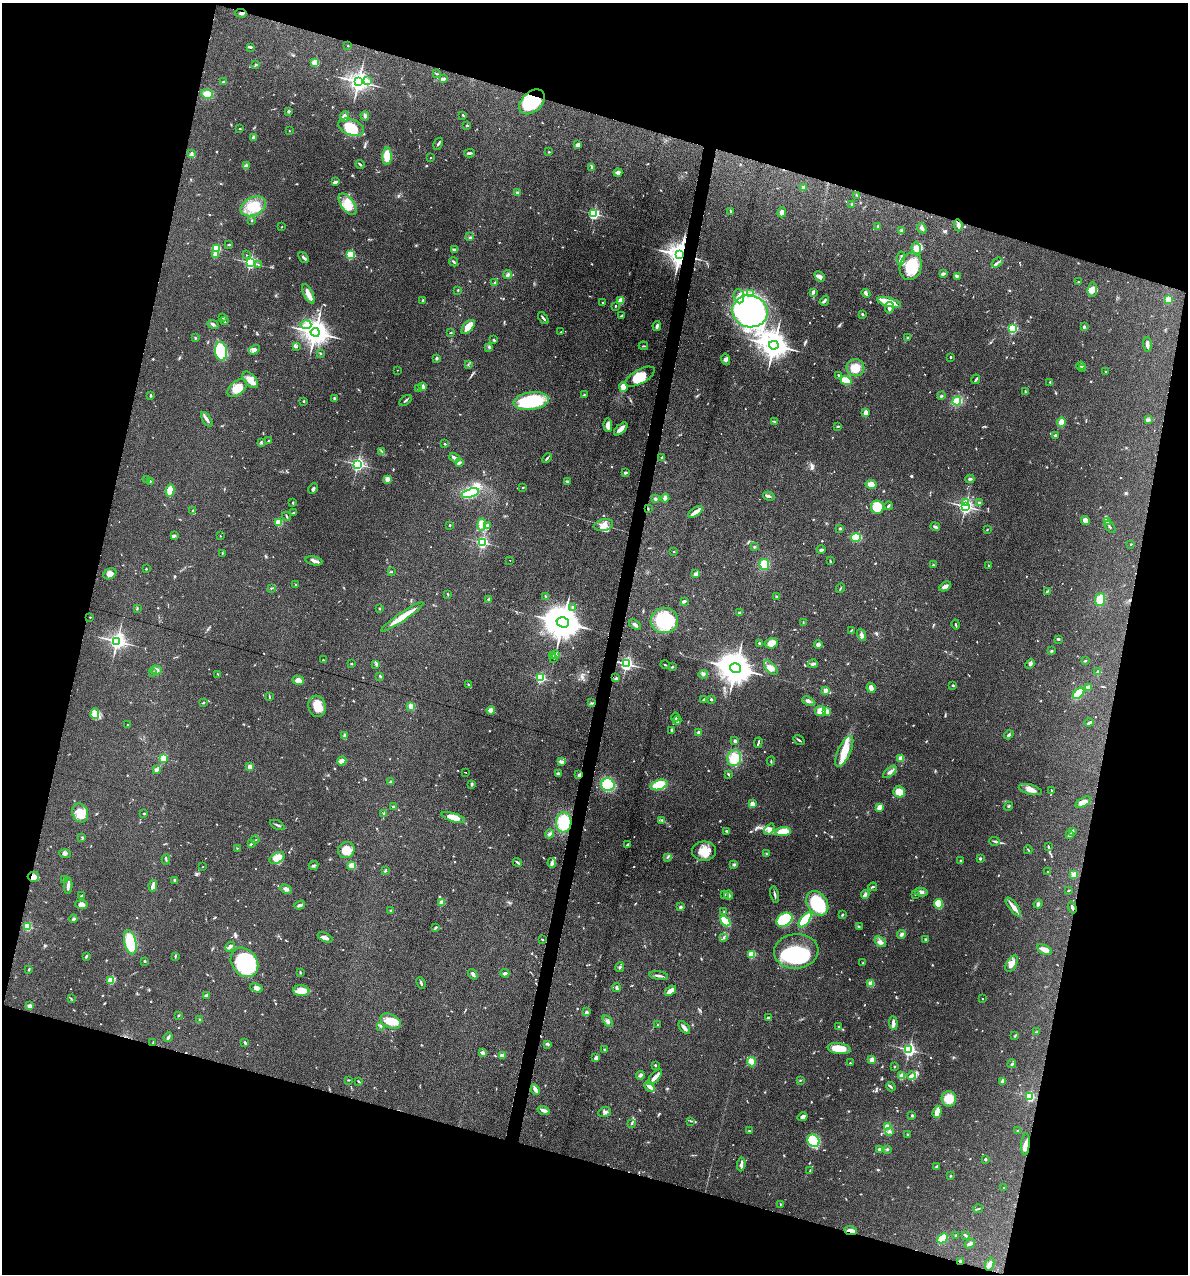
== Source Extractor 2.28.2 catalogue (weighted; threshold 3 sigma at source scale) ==
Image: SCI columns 122-4862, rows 1-5085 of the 5105 x 5085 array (HDU 1 of 3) = the unmasked area's bounding box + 8 px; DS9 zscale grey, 4 x 4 block average (1 PNG px = mean of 4 x 4 image px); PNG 1190 x 1276 px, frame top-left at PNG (2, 3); each listed source drawn as its Kron ellipse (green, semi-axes under 4 px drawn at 4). Shown black and unused: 32% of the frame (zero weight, under 4 of 8 exposures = <1% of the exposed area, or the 3 px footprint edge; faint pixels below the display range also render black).
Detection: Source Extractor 2.28.2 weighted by HDU 2 'WHT'. Background 0.148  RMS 0.0057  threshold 0.0233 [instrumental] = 3 sigma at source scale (4.09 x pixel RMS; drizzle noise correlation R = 1.36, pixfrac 0.8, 0.05/0.05 arcsec/px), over >= 5 px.
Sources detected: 940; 3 too faint to see at this stretch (4 x 4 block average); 8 inside a brighter object's white glare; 6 cosmic-ray / hot-pixel residue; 1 long thin detection or spike segment (spike, bleed or trail) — neither listed nor drawn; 22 coinciding with a brighter row at this scale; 49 inside a brighter listed object's ellipse — not listed separately; of the other 851, all 500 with FLUX_AUTO >= 2.03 (the completeness limit of this list) listed and drawn (351 fainter detections not listed), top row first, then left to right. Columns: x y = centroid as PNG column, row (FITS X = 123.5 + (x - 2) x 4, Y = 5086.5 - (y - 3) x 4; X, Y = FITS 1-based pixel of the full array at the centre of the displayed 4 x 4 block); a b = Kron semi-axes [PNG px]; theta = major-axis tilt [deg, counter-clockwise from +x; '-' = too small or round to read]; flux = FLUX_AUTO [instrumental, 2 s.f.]
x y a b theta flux
241 13 6 2 -4 8
348 46 2 2 - 3.8
250 47 4 2 - 3.1
315 63 4 3 - 33
256 64 3 2 - 2.5
436 74 3 2 - 2.3
443 79 3 2 - 13
368 81 3 3 - 4.6
224 82 3 2 - 5.2
358 82 3 3 - 2500
207 94 6 4 -7 37
532 102 15 10 42 160
288 111 2 2 - 19
463 115 3 2 - 3
365 116 5 3 - 6.1
345 117 5 3 - 18
467 125 2 2 - 2.6
351 127 13 8 -21 81
240 129 2 2 - 2.7
289 131 2 2 - 3.4
254 137 2 2 - 51
438 144 6 2 59 5.6
578 145 3 2 - 17
549 152 2 2 - 2.9
192 153 4 3 - 4.9
469 153 5 2 - 6.7
387 156 9 4 89 62
431 158 2 2 - 2.7
360 164 4 2 - 5.2
246 166 2 2 - 35
592 167 3 2 - 4.2
618 173 4 4 - 7.9
335 182 3 2 - 13
803 188 2 2 - 40
517 192 2 2 - 5.5
857 195 3 2 - 2.1
348 204 12 6 -55 42
852 204 3 2 - 3.8
253 206 13 9 25 64
730 211 3 2 - 3.5
782 212 5 3 - 6.5
594 214 2 2 - 510
252 220 2 2 - 7.3
958 225 6 4 -84 8.9
282 227 2 2 - 2
878 227 3 2 - 3.7
922 228 5 3 - 8.9
901 231 3 2 - 3.4
470 237 2 2 - 2.5
229 245 3 2 - 2.2
216 248 2 2 - 250
916 248 7 4 -84 22
454 250 2 2 - 7.9
215 255 2 2 - 51
246 255 2 2 - 2.7
350 255 2 2 - 260
680 255 3 3 - 4600
303 258 6 2 -52 5.8
901 258 7 2 82 6.1
250 262 2 2 - 660
454 262 5 2 - 4.1
997 263 6 2 37 6.1
258 265 3 2 - 2.6
911 266 14 11 72 96
943 273 3 2 - 6.8
507 275 4 3 - 7.3
820 276 6 3 -46 12
957 276 4 2 - 3.1
1078 282 2 2 - 2.1
495 283 2 2 - 8.5
458 290 3 2 - 2.5
1092 290 7 5 85 25
813 292 3 2 - 9.7
866 293 4 3 - 9
308 294 10 4 -64 22
750 294 3 2 - 3
739 296 7 5 -82 20
1168 300 4 3 - 19
423 301 3 2 - 2.6
621 301 2 2 - 130
824 301 5 3 - 6.1
602 302 2 2 - 5.6
889 302 12 4 -14 72
615 306 2 2 - 2.9
889 308 6 3 79 12
750 311 18 16 -16 820
862 314 3 2 - 3.4
622 316 3 2 - 2.7
223 318 3 2 - 2.5
543 318 7 2 -53 6.7
224 321 4 2 - 3.8
213 324 6 2 -24 8.3
306 325 5 4 - 14
657 326 5 2 - 9.6
468 327 8 4 46 41
1084 327 2 2 - 7.1
1013 328 2 2 - 370
315 332 4 4 - 5000
561 332 2 2 - 2.4
451 333 3 2 - 2.2
195 338 2 2 - 2.9
908 338 2 2 - 7.3
494 340 3 2 - 3.1
1147 344 7 2 -86 15
774 345 4 4 - 5900
643 346 4 2 - 3.4
296 347 3 2 - 3
489 347 2 2 - 2.4
254 350 6 4 33 11
221 351 9 6 -82 210
320 353 3 2 - 2.8
951 357 2 2 - 4.7
437 358 3 2 - 5.1
726 359 6 4 -76 9.1
468 364 2 2 - 2.2
1081 366 4 2 - 3.6
855 368 9 8 - 44
1082 368 3 2 - 2.7
397 370 2 2 - 2.3
1105 372 2 2 - 2.6
838 375 2 2 - 2.8
640 377 16 7 29 67
976 379 5 2 - 6.3
250 380 10 5 -49 25
846 381 5 4 - 56
1050 382 3 2 - 2.1
422 387 2 2 - 56
623 387 5 3 - 39
237 388 11 6 41 41
418 389 2 2 - 2.4
1025 392 3 2 - 3
151 395 3 2 - 4.6
584 395 3 2 - 2.7
941 396 3 2 - 6.1
334 398 3 2 - 5
406 400 7 2 38 5
304 401 2 2 - 7.8
531 401 18 8 8 220
957 401 4 4 - 54
865 413 3 2 - 20
207 419 8 3 -57 12
1148 419 3 2 - 2.7
774 422 2 2 - 2.1
1061 422 4 3 - 21
608 425 7 3 -86 20
838 426 3 2 - 2.2
621 429 8 3 42 17
1055 435 2 2 - 15
268 441 2 2 - 2.3
261 443 2 2 - 2.8
445 444 3 2 - 2.3
382 452 3 2 - 3.5
662 457 3 2 - 3.4
454 458 6 2 -36 13
547 458 5 2 - 4.4
459 463 4 2 - 6.4
357 464 2 2 - 830
625 473 3 2 - 6.6
387 479 2 2 - 86
970 479 4 2 - 4.8
147 480 2 2 - 4.2
150 481 2 2 - 2.8
567 481 4 2 - 4.6
871 484 5 4 - 25
523 487 2 2 - 3.2
313 489 6 3 47 6.2
170 490 6 3 77 55
470 493 9 4 16 130
769 496 6 2 -15 7.7
665 498 4 3 - 11
655 499 4 3 - 5
966 502 3 2 - 20
293 503 3 2 - 2.5
979 503 2 2 - 14
888 506 4 2 - 4.2
965 506 2 2 - 1200
877 507 7 6 - 74
648 509 3 2 - 2.4
193 510 2 2 - 2.9
696 512 8 3 34 16
293 513 3 2 - 2.3
286 516 4 2 - 3.8
1085 520 5 3 - 21
1107 521 3 3 - 6.8
279 522 2 2 - 140
450 525 2 2 - 7.1
482 525 6 4 81 28
488 525 4 3 - 5.7
604 525 9 6 11 25
935 527 5 2 - 6.8
1110 527 7 2 -53 4.7
840 528 2 2 - 18
987 529 3 2 - 2
174 535 4 2 - 7.3
220 536 2 2 - 2.2
856 537 5 4 - 87
482 542 2 2 - 540
1131 544 2 2 - 2.4
754 547 2 2 - 3.3
821 550 4 2 - 7.7
674 552 2 2 - 2.4
222 553 2 2 - 2.8
509 560 2 2 - 3.6
314 561 9 3 -11 10
830 561 3 2 - 3
764 564 5 4 - 42
933 565 3 2 - 2.9
989 566 2 2 - 3.8
146 569 2 2 - 4.6
391 571 3 2 - 2.6
110 574 7 5 31 21
695 574 3 3 - 7.5
296 585 3 2 - 2.3
945 586 6 3 29 14
271 588 3 2 - 2.1
840 588 5 2 - 2.5
1047 591 3 2 - 2.8
448 594 3 2 - 2.1
546 596 4 2 - 3.7
776 596 3 2 - 2.2
489 599 2 2 - 21
1100 599 6 5 - 39
684 601 4 3 - 5.6
573 607 2 2 - 17
137 608 3 2 - 2.1
379 609 2 2 - 9
739 613 3 2 - 4.7
90 617 2 2 - 4.5
402 617 25 3 34 61
664 621 14 12 8 220
563 622 6 5 - 12000
803 623 3 2 - 2.5
956 624 5 2 - 3.6
635 625 7 2 -34 8.7
851 630 3 2 - 2.3
862 635 6 3 -62 12
1058 639 2 2 - 5.5
117 641 3 3 - 1700
759 643 2 2 - 14
771 643 6 5 - 27
818 645 4 3 - 8.5
1051 651 3 2 - 3.6
555 655 4 2 - 4.3
553 656 3 2 - 2.3
554 658 2 2 - 2.2
323 660 3 2 - 2.4
1085 661 3 2 - 3.7
352 664 2 2 - 2.5
376 664 3 2 - 2.3
626 664 2 2 - 870
813 664 5 3 - 6.2
1030 664 5 3 - 6.8
665 665 5 2 - 3.9
672 667 2 2 - 2.7
735 668 6 4 -16 9400
771 668 9 4 -48 25
156 670 5 3 - 8.9
1098 671 3 2 - 2.4
153 672 2 2 - 2.1
218 674 2 2 - 2.8
703 674 5 3 - 6.2
380 676 3 2 - 2.4
540 678 2 2 - 330
616 678 4 2 - 3
298 680 6 4 -17 23
468 684 2 2 - 2.6
953 685 2 2 - 4.8
1088 687 3 3 - 4.1
871 688 5 3 - 17
826 690 2 2 - 57
1079 693 7 3 43 110
269 696 4 2 - 3
704 699 3 2 - 6.2
711 699 2 2 - 11
808 701 6 3 -23 11
203 702 3 2 - 2.4
591 703 3 2 - 2.7
317 706 10 8 -79 44
411 706 4 3 - 21
491 710 4 4 - 15
821 711 5 5 - 34
827 711 4 3 - 31
95 714 5 2 - 9.1
675 717 4 2 - 3.8
677 720 4 2 - 4.9
1089 722 4 3 - 6
128 725 2 2 - 3.2
671 730 3 2 - 3.7
699 732 2 2 - 33
1009 735 5 2 - 5.6
345 736 4 3 - 9.7
799 740 6 2 -35 4.8
735 741 2 2 - 28
758 743 5 2 - 5.3
844 751 17 6 65 68
163 758 2 2 - 190
734 758 8 7 - 83
901 758 2 2 - 100
342 761 5 3 - 23
562 761 2 2 - 3.3
771 761 5 2 - 2.8
250 767 2 2 - 58
156 770 3 2 - 24
465 772 2 2 - 2.9
890 772 8 3 41 11
558 773 4 2 - 3.1
728 774 3 2 - 3.5
579 775 3 2 - 7.7
391 781 3 2 - 2.9
472 784 3 2 - 5.6
608 785 6 6 - 120
659 785 8 5 18 70
1030 789 11 5 -14 23
1051 790 2 2 - 2.1
899 792 6 5 - 66
1083 802 8 4 30 17
752 804 2 2 - 73
393 806 4 2 - 3.3
1009 806 5 2 - 3.5
880 807 4 2 - 31
80 813 10 7 -68 36
144 813 3 2 - 3.8
384 814 3 3 - 3.1
453 817 12 4 -17 40
662 820 3 2 - 2.8
564 822 10 7 89 130
277 825 8 2 -27 5.5
769 829 6 4 50 12
727 831 4 2 - 3.6
783 831 8 4 5 54
1072 831 4 2 - 6.7
549 834 4 2 - 5.1
1070 835 4 3 - 4.5
82 837 3 2 - 2.9
255 840 4 2 - 2.2
994 841 5 2 - 4.9
251 843 4 2 - 4.8
627 845 4 2 - 5.4
1048 846 3 2 - 2.4
237 848 2 2 - 3.8
346 850 8 7 - 40
1028 850 4 2 - 2.4
704 851 12 9 0 45
766 853 3 2 - 2.1
65 854 5 3 - 7.1
667 857 3 2 - 2.8
277 858 8 5 33 40
980 858 2 2 - 18
166 859 5 2 - 4.1
960 861 3 2 - 2.9
517 862 5 2 - 5.6
552 863 5 3 - 6.9
314 865 5 3 - 6.1
352 865 4 3 - 31
734 865 3 3 - 5.2
203 867 2 2 - 2.5
385 870 4 2 - 3.1
1048 871 2 2 - 2.6
1074 874 2 2 - 92
33 877 5 5 - 19
64 879 3 2 - 4.1
175 880 3 2 - 6.2
68 886 8 3 85 11
153 886 6 3 79 23
873 887 4 2 - 4.4
286 889 6 3 -23 9.4
1068 891 3 2 - 2.5
921 892 6 3 -10 10
775 894 8 2 -78 7.5
865 894 4 3 - 6.9
916 894 3 2 - 2.1
724 895 4 2 - 3.4
729 895 4 2 - 8.9
81 896 2 2 - 3.4
441 902 2 2 - 55
817 903 13 9 -55 160
939 904 5 4 - 69
1038 904 4 2 - 4.9
81 905 6 4 -3 18
300 905 5 3 - 7.9
681 907 3 2 - 6.3
1013 907 11 3 -52 24
1072 907 6 2 -71 5.7
390 910 2 2 - 9.2
724 912 3 2 - 2
842 915 2 2 - 14
73 919 4 3 - 4.8
784 920 9 6 36 150
805 920 9 4 51 110
725 921 6 3 -48 70
859 926 3 2 - 2.7
27 927 2 2 - 200
436 927 4 2 - 4.9
901 934 4 3 - 8.4
325 937 8 3 -24 13
724 938 3 2 - 3.1
542 939 3 2 - 2
925 939 3 2 - 3.1
130 942 12 6 -77 130
880 942 6 4 -37 12
230 947 5 4 - 9.7
1044 950 8 4 -27 17
796 951 22 17 5 360
752 954 2 2 - 190
86 956 4 2 - 4.3
175 956 3 2 - 2.7
145 961 3 2 - 3
244 962 15 12 -53 270
863 963 2 2 - 2.2
1012 964 9 5 62 20
620 967 5 2 - 4.3
29 969 3 2 - 3.3
300 973 3 2 - 3
505 973 4 2 - 6.7
473 974 5 3 - 8.6
659 976 9 2 -8 10
111 980 2 2 - 180
421 983 6 2 -66 5.5
871 984 2 2 - 110
256 988 6 4 -23 11
616 988 4 2 - 6.9
301 991 8 5 -3 49
671 991 6 3 37 30
206 995 4 2 - 3.6
71 999 3 2 - 2.1
982 999 2 2 - 2.3
29 1006 2 2 - 42
586 1012 4 2 - 4.5
179 1015 3 2 - 2.5
768 1017 2 2 - 9.5
200 1019 2 2 - 2.2
391 1021 11 6 -26 52
608 1021 6 3 -59 8.2
893 1023 7 3 -83 12
658 1025 2 2 - 2.6
381 1026 2 2 - 2
839 1027 3 2 - 2.9
684 1028 7 3 -50 12
1036 1032 3 2 - 2.7
1015 1036 3 2 - 3.5
168 1037 5 3 - 7.1
153 1042 2 2 - 2.3
245 1043 4 2 - 3.4
548 1044 4 2 - 4.1
604 1049 2 2 - 3.1
839 1049 11 5 -8 61
909 1050 2 2 - 790
482 1053 3 3 - 6.9
502 1055 4 3 - 10
596 1058 3 2 - 26
872 1060 2 2 - 75
751 1062 5 4 - 24
850 1063 2 2 - 4.8
1012 1064 4 2 - 5.3
655 1065 2 2 - 3.6
894 1066 2 2 - 2.7
640 1075 4 2 - 7.6
902 1076 4 4 - 18
911 1076 4 3 - 8.7
655 1077 10 3 48 21
348 1080 3 2 - 2.6
800 1080 2 2 - 2.1
1002 1081 4 2 - 9.2
359 1082 3 2 - 3.2
649 1086 6 3 -44 14
891 1087 5 2 - 4.4
535 1089 5 3 - 14
1030 1096 2 2 - 370
949 1099 7 7 - 56
543 1110 6 3 -16 11
605 1112 6 5 - 10
937 1112 6 4 73 26
912 1115 2 2 - 5.2
803 1117 5 3 - 9.8
691 1121 3 2 - 2.2
632 1123 3 2 - 3.1
888 1127 4 4 - 17
749 1131 3 2 - 3
890 1131 2 2 - 5.8
1018 1131 2 2 - 2.5
908 1135 3 2 - 3
813 1141 6 5 - 140
1025 1144 11 4 86 17
880 1149 3 2 - 6.6
887 1149 3 2 - 3.2
985 1159 2 2 - 16
741 1164 7 3 84 11
936 1167 2 2 - 4.7
810 1171 2 2 - 2.3
950 1176 2 2 - 3.5
1004 1188 2 2 - 3.5
780 1205 4 2 - 2.7
978 1209 5 2 - 3.2
851 1231 6 3 -9 17
956 1235 2 2 - 2.7
966 1235 4 2 - 4.1
942 1238 6 4 45 63
970 1244 6 3 35 8
961 1261 3 2 - 6.6
990 1264 7 3 70 7.8
Overlapping masked pixels (flux is a lower limit): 8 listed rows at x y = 241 13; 532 102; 680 255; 579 775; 33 877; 1072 907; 851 1231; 961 1261
Diffuse or blended objects may show on this block-average render without a row.